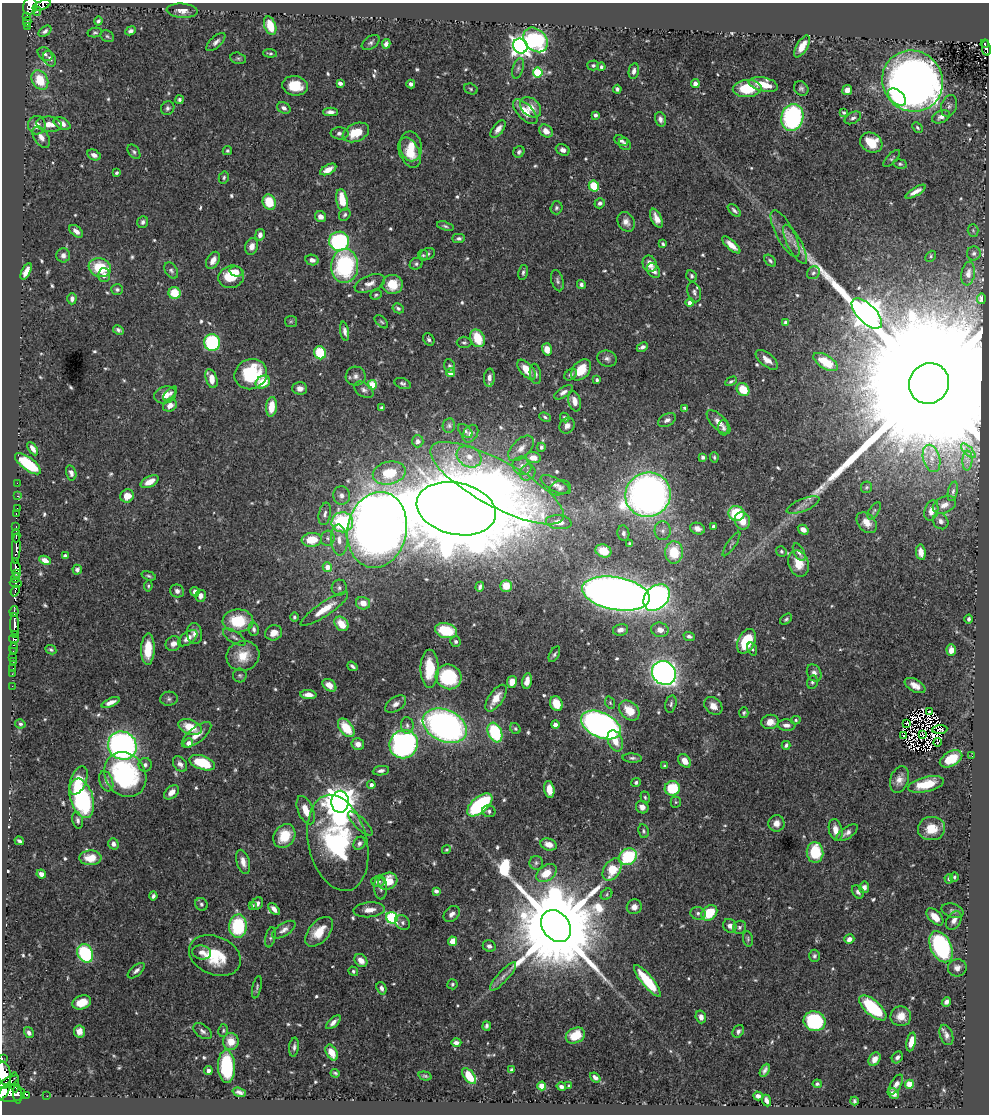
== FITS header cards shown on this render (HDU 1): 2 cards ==
NAXIS1  =                  987
NAXIS2  =                 1112

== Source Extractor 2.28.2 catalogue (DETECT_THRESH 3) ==
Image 987 x 1112 px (HDU 1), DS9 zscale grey, 1 PNG px = 1 image px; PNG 991 x 1116 px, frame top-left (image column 1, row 1112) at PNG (2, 3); each listed source drawn as its Kron ellipse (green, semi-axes under 4 px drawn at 4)
Background 0.434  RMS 0.015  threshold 0.044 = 3 sigma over >= 5 px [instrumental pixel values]
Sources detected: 679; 10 with non-positive FLUX_AUTO (blend fragments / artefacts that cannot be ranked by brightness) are neither listed nor drawn; of the other 669, the 500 brightest by FLUX_AUTO listed and drawn (169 fainter detections omitted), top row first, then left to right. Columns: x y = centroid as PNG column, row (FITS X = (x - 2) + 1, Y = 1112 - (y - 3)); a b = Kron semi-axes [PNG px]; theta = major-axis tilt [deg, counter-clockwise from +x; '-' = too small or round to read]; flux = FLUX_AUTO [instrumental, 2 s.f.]
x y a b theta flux
42 5 9 4 19 84
30 6 9 6 74 490
37 11 4 3 - 12
182 11 15 7 -5 7.1
27 16 3 2 - 46
98 21 4 3 - 2.3
27 22 5 3 - 64
270 26 10 5 -70 22
27 27 3 2 - 6.7
45 31 7 4 37 3.1
131 31 5 4 - 3.1
95 33 7 4 10 1.7
107 36 7 5 -28 2.1
536 40 14 10 -45 120
216 42 12 5 43 4
371 43 10 6 34 3
386 44 4 4 - 5.3
985 44 4 3 - 60
520 46 8 7 - 610
802 46 12 5 59 13
986 48 7 4 -78 79
270 53 7 4 -4 1.6
45 54 8 6 -38 3
238 58 8 5 -13 2
50 59 8 6 -60 4.5
593 65 5 5 - 1.8
601 67 4 3 - 2.7
518 68 11 5 73 2.9
634 71 7 5 78 4.5
538 72 5 5 - 62
40 80 10 7 -59 31
912 81 31 30 - 1100
340 83 4 3 - 4
411 84 4 4 - 3.2
695 84 4 4 - 5.1
763 84 15 7 -12 20
295 86 13 9 -7 23
801 88 8 6 -48 3.1
471 89 7 5 -19 1.8
617 89 4 3 - 2.9
747 89 14 8 2 33
847 90 5 5 - 6.8
897 97 10 6 -43 30
179 100 4 4 - 2.2
949 106 11 7 73 3.6
531 107 12 8 -42 12
168 108 7 6 - 2.8
284 108 7 5 -30 3.9
330 112 7 4 -1 4.7
525 112 16 7 -46 15
844 112 4 3 - 1.6
595 115 4 3 - 2.6
792 117 13 11 74 160
941 117 9 6 23 5.2
853 118 9 5 28 3
660 119 7 5 -71 3.8
49 124 13 7 -6 9.3
62 124 9 5 -27 6.7
37 125 9 9 - 8.4
917 128 6 4 -46 1.8
498 129 10 5 51 6.5
546 131 7 6 - 8.5
356 132 14 9 23 24
339 133 9 6 -2 3.9
41 137 12 7 -58 7
621 140 7 5 -22 2.7
871 142 11 9 -30 26
625 144 6 5 - 2.8
411 146 15 11 -81 20
563 150 7 5 -26 4.1
227 151 5 4 - 1.7
134 152 8 5 -55 2.5
519 152 6 5 - 2.6
410 153 16 10 -65 19
94 155 7 5 -27 5.3
892 158 11 4 46 2
900 164 7 4 -9 1.9
328 169 9 4 27 8.8
117 173 4 3 - 1.9
224 178 6 5 - 2.2
594 186 5 5 - 40
916 192 11 4 30 6.5
342 200 11 5 -79 25
269 202 8 6 -68 27
600 203 5 5 - 3
556 208 6 6 - 2.2
734 210 8 4 -43 2.9
345 215 6 5 - 2.4
321 217 6 5 - 5.9
656 218 10 5 -65 7.3
143 222 6 5 - 3
626 222 10 8 -58 6.1
445 226 9 4 -17 2.2
973 230 6 5 - 1.7
76 231 8 5 -40 6
785 234 26 9 -62 12
260 235 6 4 80 5.2
459 238 6 4 1 2.4
339 241 10 9 - 120
663 244 4 3 - 1.6
795 244 22 7 -62 9.3
731 245 11 4 -42 8.9
252 246 8 6 71 6.6
974 253 7 7 - 3.1
428 254 8 5 21 2.2
63 255 7 7 - 4.4
423 255 5 5 - 1.6
931 256 6 4 47 1.6
213 260 9 6 59 7.7
312 260 7 5 -11 5.4
770 261 7 4 -47 2.3
416 264 6 5 - 2.2
650 264 8 7 - 8.1
345 266 17 13 88 110
100 268 11 9 -19 40
171 270 9 6 -57 2.8
26 271 9 4 64 8.1
236 271 6 5 - 5.3
653 271 8 5 -57 6.7
523 272 8 4 79 2.4
813 273 7 6 - 2.4
968 274 12 6 80 5.8
104 275 7 6 - 4.4
692 276 6 5 - 2.5
231 277 13 11 16 29
557 281 11 6 -75 2.9
370 283 16 8 21 7.6
392 284 10 9 - 19
581 284 4 4 - 3.5
117 289 6 5 - 2.3
694 292 10 6 -74 3.4
175 293 6 6 - 26
376 295 6 4 21 1.7
72 299 6 4 87 3.6
981 299 5 3 - 3.1
690 303 4 4 - 7
398 308 6 4 -29 2.5
867 313 19 9 -45 1900
291 321 6 5 - 1.7
381 322 8 4 -43 1.8
786 323 4 4 - 5.7
118 330 6 4 -30 2.7
345 331 9 4 -80 3.8
477 338 9 7 -65 33
429 339 7 5 -58 2.5
212 342 8 8 - 100
464 342 7 6 - 2.4
642 347 6 4 26 3.2
547 349 6 5 - 10
320 353 6 6 - 46
607 359 10 8 -17 4.2
767 360 13 6 -39 8.6
826 362 14 6 -32 25
449 366 7 5 -71 2.5
527 370 12 6 -50 18
581 370 12 8 50 20
450 373 4 4 - 15
251 374 16 15 - 68
535 374 10 5 -82 3.6
571 375 7 5 33 3
356 376 10 9 - 5.2
489 378 9 5 86 5.2
211 379 10 5 -71 14
597 380 4 3 - 2.1
731 381 6 3 29 1.8
263 382 8 6 31 20
929 383 21 19 53 190000
403 384 8 5 -21 2.6
372 385 4 4 - 39
300 388 7 6 - 6
364 390 10 7 -33 3.9
743 390 7 6 - 21
563 392 10 5 34 4.5
170 393 9 4 44 2.5
165 395 11 8 14 9.3
575 401 10 6 -76 8
170 405 7 5 27 6.6
271 407 10 5 84 20
382 408 4 3 - 2.2
685 408 4 3 - 1.9
545 417 6 4 -23 1.7
565 417 5 4 - 1.9
667 420 9 6 27 4.1
719 422 15 7 -44 7.2
449 426 7 6 - 2.3
567 426 8 7 - 4.8
723 428 7 5 -88 2.6
465 431 8 5 -42 2.4
470 434 10 7 56 4.3
418 441 6 6 - 3.2
541 447 4 4 - 3.1
521 448 16 8 45 8.1
33 449 7 4 -57 4.7
968 451 9 3 -45 2.7
469 457 13 10 -29 11
703 457 4 4 - 2.7
714 457 5 3 - 1.6
533 458 8 5 -7 9.1
932 458 14 8 -74 9.5
967 461 10 5 87 4
28 464 15 6 -37 51
522 466 10 9 - 5.6
527 472 8 7 - 4.2
71 473 7 5 -76 4
389 473 16 11 12 35
150 482 10 5 26 12
17 483 2 2 - 5.2
497 483 75 23 -29 370
556 485 16 6 -27 5.6
866 487 6 5 - 1.8
560 488 11 7 15 3.5
953 491 10 5 77 2.9
341 495 9 8 - 5.8
648 495 23 22 - 700
17 496 2 2 - 5.5
127 496 7 6 - 15
803 505 17 6 22 5.7
944 505 12 8 26 6.8
17 508 2 2 - 7.6
456 509 40 26 -12 11000
874 511 10 4 57 2.3
931 511 10 6 74 8.8
736 513 8 7 - 42
16 514 4 3 - 13
325 514 11 6 80 4
742 521 9 7 -69 14
941 521 8 7 - 4.2
342 522 11 10 - 95
559 522 13 7 -6 10
867 523 12 8 -48 10
16 527 3 2 - 36
714 527 4 3 - 5.2
697 529 7 5 -19 5.8
377 530 38 29 78 1800
803 530 6 4 -31 5.4
663 531 9 8 - 4.9
623 533 8 6 -81 3.4
16 536 7 3 88 120
328 538 7 7 - 3.8
312 540 10 7 7 27
339 540 15 8 -86 11
630 544 4 3 - 2.2
731 544 14 3 56 2.1
16 548 15 3 87 810
603 551 8 6 -19 21
781 551 5 5 - 1.7
674 552 11 9 89 30
799 552 9 5 -62 4.5
921 552 8 5 -80 8.4
65 556 4 3 - 2.3
45 560 6 4 -27 6.2
799 563 13 10 -70 16
327 567 5 4 - 12
16 568 10 4 -80 830
77 570 5 4 - 2.9
16 573 3 2 - 250
149 576 8 4 -17 1.9
15 578 5 3 - 88
16 583 6 3 -9 110
148 586 5 4 - 1.6
506 586 6 5 - 15
480 587 5 3 - 2.4
339 588 8 7 - 3.7
15 591 5 3 - 91
177 591 7 6 - 3.9
195 592 5 4 - 5.3
616 594 34 16 -10 1200
200 596 6 5 - 5.6
657 597 15 11 46 360
363 603 7 6 - 10
324 609 28 7 34 19
14 612 5 4 - 38
294 617 5 4 - 1.9
786 619 6 4 38 1.8
969 619 4 4 - 3
238 621 15 11 -1 44
14 624 11 3 -89 620
341 624 8 6 -47 17
254 629 7 5 -79 2.9
620 630 8 6 12 6.1
660 630 9 7 -13 7.8
446 631 11 7 -14 37
274 633 8 7 - 9.5
16 634 3 2 - 7.4
194 634 10 7 -83 6.3
689 636 6 4 -22 3.1
234 637 13 6 -34 3.6
188 638 11 6 37 8.4
14 639 5 2 - 110
746 641 13 8 63 39
456 642 5 5 - 2.5
173 644 8 7 - 5.9
14 648 6 3 -87 13
148 649 16 6 87 22
752 649 7 4 -69 1.9
51 650 5 4 - 1.8
951 650 6 4 -89 8.1
13 651 3 2 - 7.2
554 654 8 4 61 2.2
243 656 16 15 - 21
13 657 2 2 - 3.7
13 661 2 2 - 7.3
352 666 5 3 - 2.2
13 668 2 2 - 4.3
430 669 19 9 90 32
664 673 13 11 -44 430
814 673 9 7 -61 5.5
12 674 2 2 - 6.3
240 675 7 7 - 2
449 677 13 12 - 72
527 681 8 5 79 7.7
512 682 6 5 - 11
812 682 7 5 76 2.7
329 685 8 5 -36 8.2
915 685 11 6 -29 7.9
12 686 2 2 - 5.1
308 695 8 4 -5 6.6
496 698 15 7 55 14
169 699 9 7 4 3
111 702 9 4 22 6.1
610 703 6 4 -69 1.7
396 704 12 7 34 5.4
556 704 7 6 - 18
671 704 9 5 76 2.5
713 706 10 7 -43 8.1
629 710 11 8 -43 19
929 711 3 2 - 2.6
744 713 5 4 - 1.8
796 720 5 4 - 1.7
770 722 9 7 8 9.1
907 723 3 3 - 1.7
20 724 5 4 - 2
407 725 8 6 -83 3.4
555 725 4 4 - 8.3
601 725 21 12 -25 480
786 725 9 5 -3 4.7
445 726 23 15 -24 380
190 727 12 7 -22 21
346 728 10 6 -52 30
515 728 6 5 - 1.7
940 729 7 3 4 2.3
495 733 10 7 -68 68
197 735 18 7 39 11
923 735 3 3 - 2
904 736 3 2 - 1.7
615 741 11 7 -70 13
938 742 4 2 - 2.6
188 743 5 4 - 8
358 744 6 6 - 7.2
404 744 14 14 - 290
786 745 4 3 - 2.5
122 746 15 13 -41 340
972 756 2 2 - 4.1
632 758 9 4 -3 2.7
951 759 12 7 29 32
685 761 7 5 -50 9
202 763 13 7 -19 45
180 764 9 6 -54 4.8
145 765 7 6 - 2.9
664 766 4 4 - 1.6
381 771 8 4 9 3.7
125 775 23 20 -56 150
899 779 13 9 71 8.2
78 780 15 7 68 23
106 781 10 6 -71 4.3
636 782 5 4 - 2.6
926 784 18 7 13 32
371 785 4 4 - 4.9
672 788 7 7 - 38
549 789 8 5 -81 14
171 792 8 5 44 7.9
645 797 6 4 -72 1.7
82 798 20 11 -72 130
340 802 11 8 89 2300
676 802 5 5 - 1.6
480 805 15 8 40 120
642 807 6 6 - 6
306 810 15 7 -68 14
489 811 6 6 - 3.2
77 820 8 5 -76 2.7
776 823 8 8 - 7.8
360 824 16 5 -44 4.6
931 828 14 11 4 22
836 830 11 6 -77 9.4
643 831 7 5 -81 2.1
847 833 12 5 34 4.8
284 836 13 10 55 26
19 841 5 3 - 2.1
338 843 49 29 -76 150
359 843 7 5 58 3.5
113 844 6 5 - 4.5
549 844 8 6 -18 9.6
446 850 5 4 - 1.6
815 852 10 8 -85 46
628 857 9 7 36 75
90 858 11 7 2 16
243 862 12 6 -74 7.5
536 863 7 7 - 2.5
612 870 12 8 56 29
546 873 11 7 36 19
41 874 5 4 - 4.9
954 877 5 4 - 1.6
949 879 5 4 - 2.2
388 881 10 8 27 23
378 882 7 5 -4 3.1
864 887 6 5 - 4.5
380 888 12 6 -87 4.7
436 891 4 4 - 3
858 892 7 5 -53 3.6
607 894 6 5 - 1.7
153 896 4 4 - 2.9
257 903 6 5 - 4.8
201 904 7 6 - 2.3
252 905 4 3 - 1.7
634 907 7 7 - 6.1
274 909 7 4 -48 5.9
369 910 16 7 5 9.6
952 911 11 7 -15 3.5
698 913 7 6 - 3.2
709 913 9 7 43 34
452 914 9 6 43 5
935 917 10 6 -46 11
392 918 6 5 - 120
954 920 10 6 59 6.1
402 923 8 6 -50 3.1
238 926 11 9 86 81
556 926 17 13 -52 31000
730 926 7 6 - 5
739 927 7 6 - 2.5
284 930 13 6 33 5.5
319 932 18 10 48 20
270 937 10 5 78 2.4
748 939 8 5 -81 2
849 939 5 4 - 4.8
452 941 5 4 - 21
489 946 6 5 - 4
941 947 16 10 -64 160
202 952 9 7 -9 5.3
85 953 9 7 -65 93
215 955 27 19 -23 42
814 956 6 5 - 2.2
361 960 7 5 -49 9.7
957 968 9 8 - 5.4
136 971 10 5 41 3.8
353 971 5 4 - 1.9
503 976 18 5 48 5.7
647 981 20 6 -51 47
452 984 5 5 - 1.9
257 987 11 4 78 2.3
381 988 6 4 -70 4
82 1002 9 6 19 17
946 1002 5 4 - 4.1
873 1008 17 7 -41 80
901 1016 10 10 - 11
701 1017 6 5 - 5.9
815 1021 11 9 -18 110
333 1022 9 4 42 5.2
487 1026 5 3 - 2.1
79 1031 6 5 - 7
202 1031 10 6 -36 3.9
223 1031 6 4 75 1.7
738 1031 7 5 55 3.1
29 1033 5 4 - 3.7
946 1035 10 6 -70 5.1
575 1036 10 7 25 18
231 1042 9 8 - 16
911 1042 9 4 78 12
456 1043 5 3 - 3.8
294 1047 9 5 84 3
332 1053 8 5 -63 16
897 1057 6 5 - 3.2
2 1059 3 2 - 30
875 1059 7 5 59 8
226 1067 16 8 -87 77
511 1070 4 3 - 1.9
765 1070 7 4 61 3.4
208 1071 4 4 - 3.9
4 1073 12 7 -78 1200
335 1073 4 3 - 1.6
425 1076 7 4 -15 1.7
469 1076 9 5 -52 25
595 1077 6 4 -39 3.4
8 1082 12 3 28 260
15 1082 10 3 -88 230
817 1084 4 4 - 2
896 1084 11 5 59 5.4
909 1084 4 4 - 26
542 1086 4 4 - 26
561 1086 4 3 - 3.1
569 1086 3 3 - 1.7
4 1092 8 3 58 640
239 1092 7 4 -18 3.9
10 1093 15 8 2 1500
893 1093 6 5 - 5.4
17 1094 10 4 -86 410
27 1095 3 2 - 13
47 1096 2 2 - 2.6
758 1096 5 4 - 3.8
766 1101 6 4 -66 4.4
854 1101 4 3 - 1.8
At the frame edge (FLAGS 8, measured only in part): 6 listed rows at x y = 42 5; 30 6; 2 1059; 4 1073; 8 1082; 4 1092
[169 fainter detections neither listed nor drawn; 10 non-positive-flux detections neither listed nor drawn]